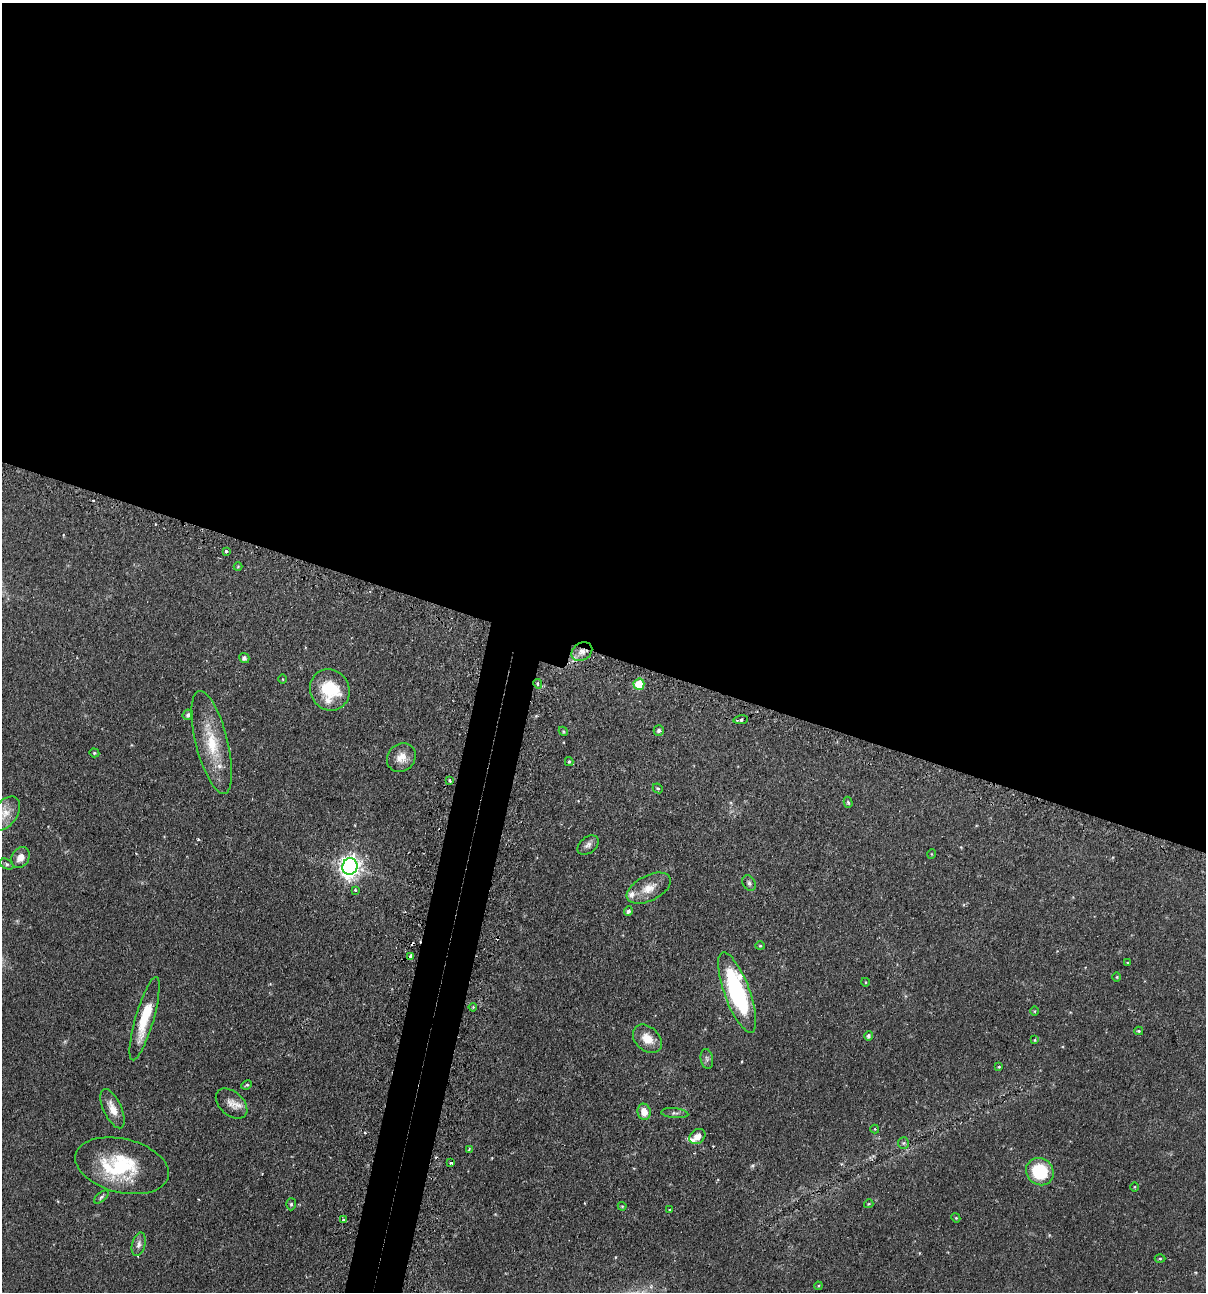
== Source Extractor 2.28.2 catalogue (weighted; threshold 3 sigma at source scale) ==
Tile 3 of 4 x 4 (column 3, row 1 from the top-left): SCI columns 2562-3765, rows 3903-5192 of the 5247 x 5227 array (HDU 1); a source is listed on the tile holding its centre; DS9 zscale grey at full resolution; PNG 1208 x 1294 px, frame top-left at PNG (2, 3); each listed source drawn as its Kron ellipse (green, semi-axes under 4 px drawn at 4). Shown black and unused: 53% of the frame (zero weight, under 2 of 3 exposures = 4% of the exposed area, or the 3 px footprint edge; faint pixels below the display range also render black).
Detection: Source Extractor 2.28.2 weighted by HDU 2 'WHT'; one run over the whole footprint, this tile lists its part. Background 0.0889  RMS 0.0054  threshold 0.0242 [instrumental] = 3 sigma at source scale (4.5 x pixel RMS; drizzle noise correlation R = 1.50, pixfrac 1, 0.05/0.05 arcsec/px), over >= 5 px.
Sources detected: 80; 7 cosmic-ray / hot-pixel residue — neither listed nor drawn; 6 inside a brighter listed object's ellipse — not listed separately; the other 67 listed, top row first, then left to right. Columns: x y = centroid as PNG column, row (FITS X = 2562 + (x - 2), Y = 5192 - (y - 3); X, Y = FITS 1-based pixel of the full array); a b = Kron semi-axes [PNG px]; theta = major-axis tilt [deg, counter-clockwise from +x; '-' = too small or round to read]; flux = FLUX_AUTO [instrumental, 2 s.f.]
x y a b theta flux
226 551 3 3 - 0.58
238 567 4 4 - 0.52
582 652 11 8 34 4.2
244 658 5 5 - 1.7
283 679 4 3 - 0.42
538 684 5 4 - 1.3
639 684 6 5 - 18
330 690 21 19 -60 24
188 715 5 5 - 1.5
741 720 7 4 9 1.8
659 730 5 5 - 1.4
563 731 5 3 - 0.56
212 742 53 16 -76 22
94 753 5 4 - 0.66
401 757 15 13 43 5.7
569 762 4 4 - 0.73
449 781 3 3 - 2.7
658 788 5 4 - 0.75
848 802 5 4 - 0.87
5 814 19 12 53 6.6
588 845 12 8 38 2.2
932 854 5 3 - 0.45
20 857 11 8 57 4.1
7 864 7 5 -28 1.1
350 867 8 7 - 330
749 883 8 6 -61 1.4
649 888 24 12 27 8
355 890 3 3 - 0.97
628 911 5 4 - 1.4
760 946 4 4 - 0.56
411 956 4 3 - 3.6
1128 963 3 3 - 0.54
1117 977 5 3 - 0.46
865 982 4 3 - 0.39
737 992 42 12 -70 63
473 1007 4 3 - 0.53
1035 1011 5 3 - 0.47
145 1019 43 9 74 17
1139 1031 4 3 - 0.69
869 1036 5 4 - 1.2
647 1039 16 12 -42 7
1035 1040 4 3 - 0.53
707 1059 10 6 -80 1.6
999 1067 3 3 - 0.49
247 1085 5 3 - 0.75
232 1104 18 12 -42 4.8
112 1109 21 9 -65 6.8
644 1112 8 6 -79 5.6
675 1113 13 5 -5 1.6
875 1129 4 4 - 0.45
697 1136 9 6 38 4.1
903 1143 5 5 - 0.92
469 1149 3 2 - 0.66
451 1163 4 3 - 1.6
122 1166 48 27 -14 32
1040 1172 14 13 - 26
1135 1187 5 3 - 0.43
101 1197 9 4 39 1.1
291 1204 6 5 - 1
869 1204 5 4 - 0.62
622 1206 4 4 - 0.54
670 1210 3 3 - 0.42
956 1218 4 3 - 0.54
343 1220 3 2 - 0.6
139 1244 12 6 75 2.4
1160 1259 5 3 - 0.56
818 1286 4 3 - 0.5
Overlapping masked pixels (flux is a lower limit): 3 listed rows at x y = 582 652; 538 684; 451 1163